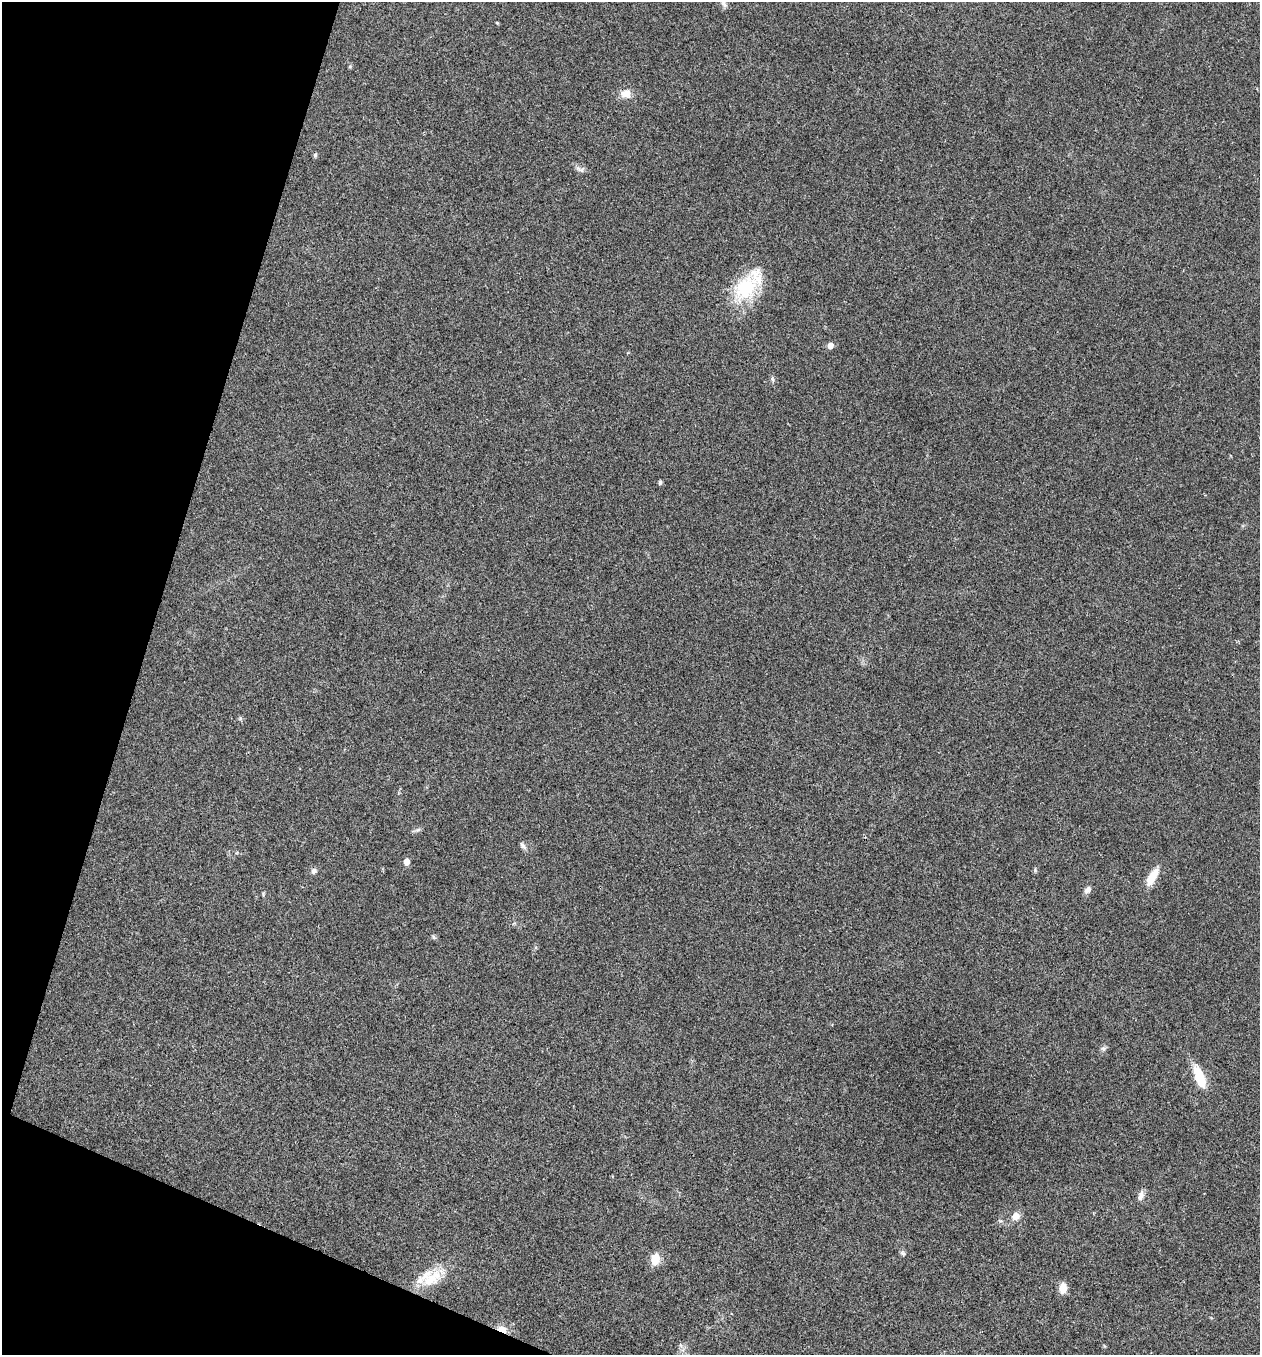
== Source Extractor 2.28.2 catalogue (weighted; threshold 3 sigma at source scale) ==
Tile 9 of 4 x 4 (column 1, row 3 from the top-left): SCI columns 267-1524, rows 1355-2707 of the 5432 x 5418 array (HDU 1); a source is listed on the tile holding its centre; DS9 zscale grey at full resolution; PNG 1262 x 1357 px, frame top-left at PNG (2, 2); no overlay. Shown black and unused: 15% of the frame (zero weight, under 3 of 4 exposures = <1% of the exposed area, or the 3 px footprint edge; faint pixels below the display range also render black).
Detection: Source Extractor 2.28.2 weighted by HDU 2 'WHT'; one run over the whole footprint, this tile lists its part. Background 0.0221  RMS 0.0041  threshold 0.0183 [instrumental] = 3 sigma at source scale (4.5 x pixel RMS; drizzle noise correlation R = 1.50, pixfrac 1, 0.05/0.05 arcsec/px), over >= 5 px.
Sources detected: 28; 2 inside a brighter listed object's ellipse — not listed separately; the other 26 listed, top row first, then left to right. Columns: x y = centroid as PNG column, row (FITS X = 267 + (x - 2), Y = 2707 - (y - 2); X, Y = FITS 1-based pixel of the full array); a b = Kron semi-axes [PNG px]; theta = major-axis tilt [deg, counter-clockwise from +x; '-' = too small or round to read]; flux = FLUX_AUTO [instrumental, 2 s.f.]
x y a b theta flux
724 2 15 7 -76 2
497 23 4 3 - 0.4
626 94 14 11 5 3.8
315 155 6 5 - 0.65
580 169 13 4 -17 1.4
745 288 35 25 51 23
830 345 5 5 - 2.7
772 379 7 5 -73 0.81
660 482 4 4 - 0.98
418 830 7 4 19 0.8
522 845 10 6 -51 1.2
406 862 6 5 - 2.8
314 871 8 7 - 1.2
1152 877 23 8 61 6.2
1087 890 9 6 47 1.6
263 894 5 5 - 0.49
433 937 6 4 -71 0.57
1104 1049 8 6 1 0.94
1199 1077 27 11 -69 9.9
1141 1196 14 7 75 1.8
1016 1216 9 8 - 3.3
903 1253 7 5 -44 0.81
655 1259 11 8 79 6.3
430 1279 42 15 37 13
1063 1288 11 8 86 3.9
502 1329 11 6 -24 4.3
Overlapping masked pixels (flux is a lower limit): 1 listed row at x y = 502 1329
Isophote crosses this tile's border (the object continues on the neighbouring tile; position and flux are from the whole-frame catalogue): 1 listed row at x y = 724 2